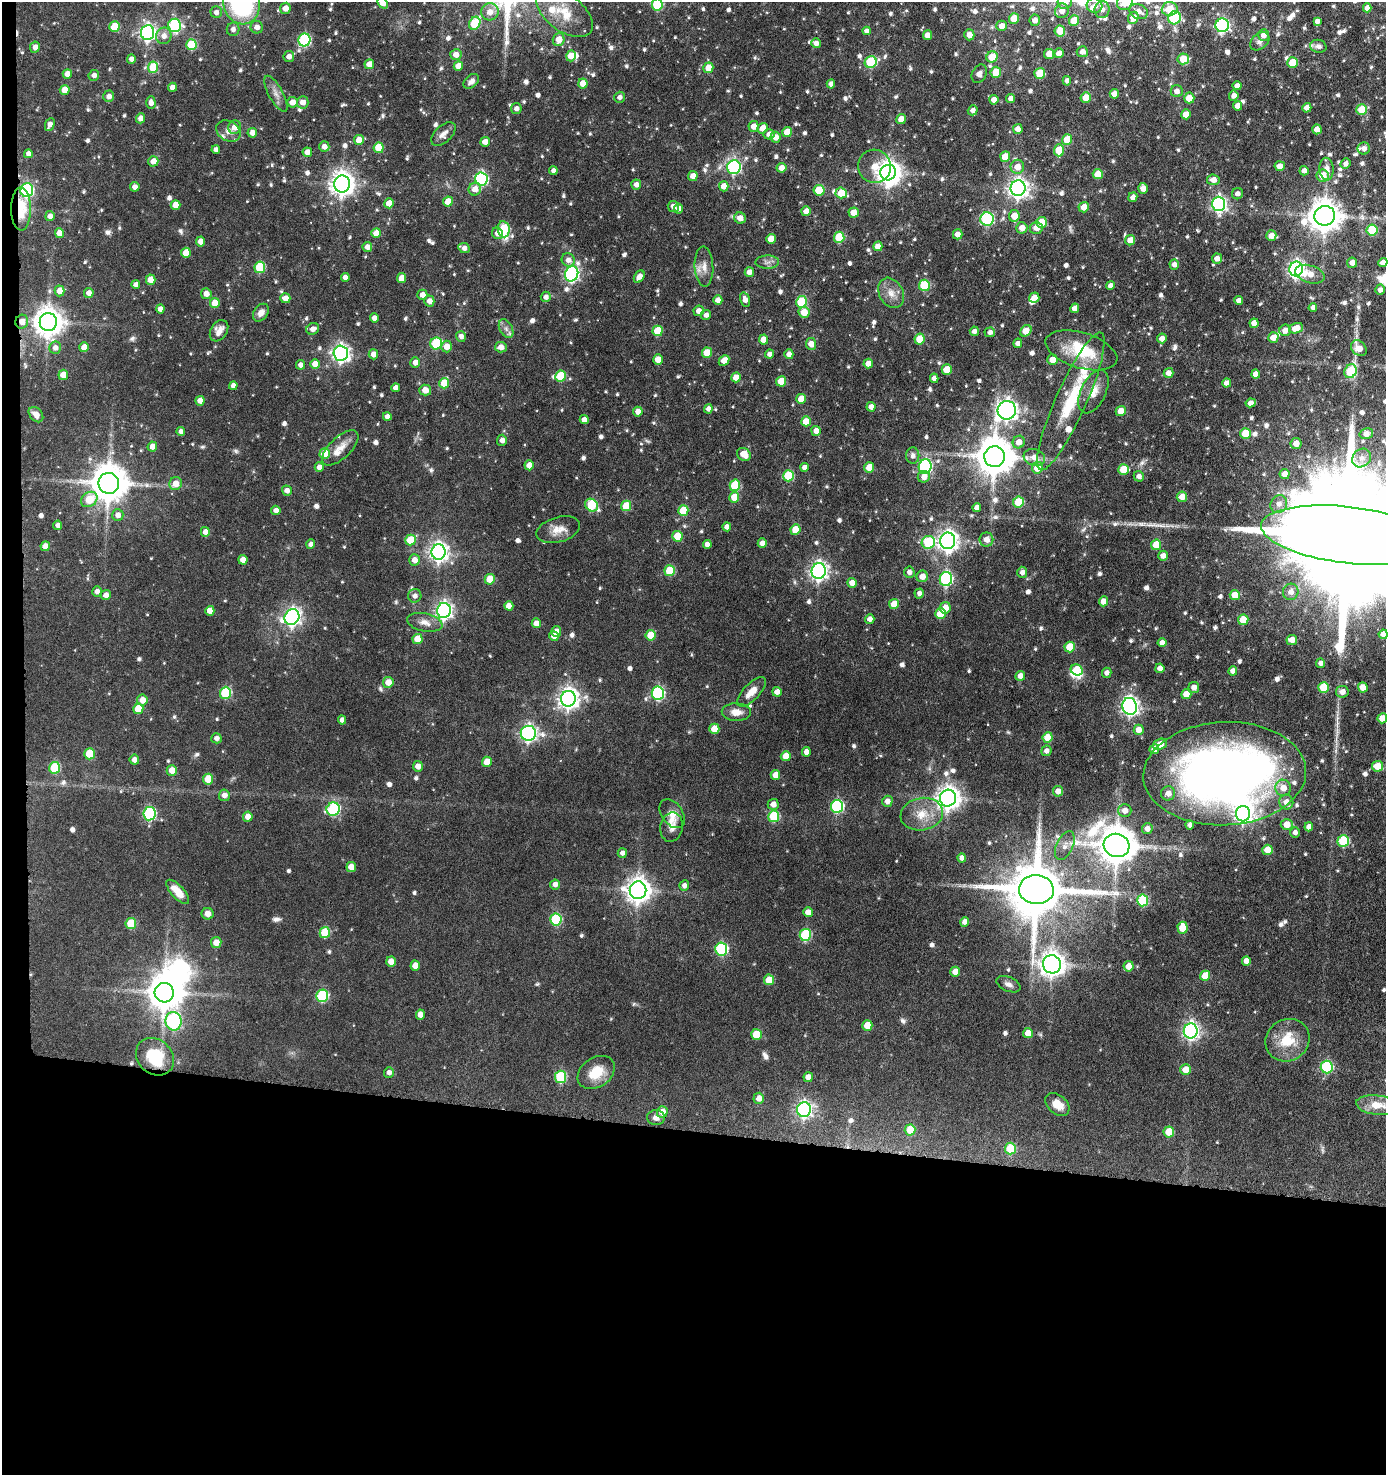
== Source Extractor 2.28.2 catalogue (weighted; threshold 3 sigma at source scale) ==
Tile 7 of 3 x 3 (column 1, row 3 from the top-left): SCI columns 191-1574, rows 3-1475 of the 4445 x 4424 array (HDU 1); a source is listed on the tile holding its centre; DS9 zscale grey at full resolution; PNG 1388 x 1477 px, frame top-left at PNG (2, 2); each listed source drawn as its Kron ellipse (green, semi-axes under 4 px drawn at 4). Shown black and unused: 24% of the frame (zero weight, under 4 of 8 exposures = <1% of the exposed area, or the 3 px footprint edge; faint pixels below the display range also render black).
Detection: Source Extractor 2.28.2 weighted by HDU 2 'WHT'; one run over the whole footprint, this tile lists its part. Background 0.0911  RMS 0.0037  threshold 0.0149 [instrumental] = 3 sigma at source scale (4.09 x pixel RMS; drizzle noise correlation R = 1.36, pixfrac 0.8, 0.05/0.05 arcsec/px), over >= 5 px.
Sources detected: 896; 1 too faint to see at this stretch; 3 inside a brighter object's white glare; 1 cosmic-ray / hot-pixel residue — neither listed nor drawn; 20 inside a brighter listed object's ellipse — not listed separately; of the other 871, all 500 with FLUX_AUTO >= 1.43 (the completeness limit of this list) listed and drawn (371 fainter detections not listed), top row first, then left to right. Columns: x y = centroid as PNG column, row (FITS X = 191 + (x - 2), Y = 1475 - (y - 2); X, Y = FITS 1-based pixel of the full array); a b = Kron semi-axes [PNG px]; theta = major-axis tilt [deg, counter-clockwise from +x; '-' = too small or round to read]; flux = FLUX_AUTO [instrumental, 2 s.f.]
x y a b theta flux
1065 2 7 7 - 3
1125 2 8 7 - 4.3
383 3 6 4 -50 3
242 4 21 18 -72 46
657 5 6 5 - 24
1094 6 8 7 - 2
285 8 5 5 - 3.2
1367 8 4 4 - 1.9
1170 9 8 7 - 7.1
1102 10 8 7 - 2.1
1062 11 7 7 - 2.6
216 12 6 5 - 1.6
490 12 9 8 - 3.1
1139 12 9 7 -20 2.7
565 13 32 18 -36 11
1133 18 6 5 - 4.5
1174 18 6 6 - 19
1014 19 5 5 - 5.9
1035 20 5 5 - 2.4
1074 21 5 5 - 7.2
1317 21 4 4 - 1.5
475 23 7 5 63 17
175 25 7 6 - 40
1222 25 7 6 - 57
1002 26 5 5 - 2.8
114 27 5 5 - 8.5
257 27 6 6 - 2.1
233 29 7 6 - 1.7
866 31 4 4 - 1.5
1060 31 5 5 - 5.4
148 33 7 6 - 110
927 35 5 4 - 3.2
969 35 5 5 - 2.6
1263 35 6 5 - 2
164 36 8 7 - 2.3
559 39 7 6 - 4.4
304 40 6 6 - 42
1260 41 11 7 41 1.5
816 43 5 5 - 1.8
191 45 5 5 - 15
1318 46 8 6 -13 1.6
35 47 5 5 - 2
1082 52 5 5 - 1.9
1059 53 5 4 - 2.3
1049 54 5 5 - 4.7
456 55 5 5 - 2.8
571 56 5 4 - 4.8
289 57 5 5 - 2
992 57 6 5 - 6.4
131 59 4 4 - 1.7
1183 59 6 5 - 6.3
871 62 6 5 - 21
1292 62 5 5 - 6.9
369 64 5 4 - 3.4
458 66 5 4 - 3.7
153 67 5 5 - 11
708 68 5 5 - 4.8
996 72 5 5 - 5.6
1040 73 5 5 - 9
67 74 5 4 - 3.3
979 74 10 7 62 1.7
94 75 5 5 - 1.6
471 81 9 6 41 1.6
1067 81 5 4 - 1.6
583 83 5 4 - 5.7
831 84 4 4 - 1.9
1237 85 5 4 - 1.5
172 87 4 4 - 2.2
65 90 5 5 - 4.8
1177 91 6 6 - 1.9
276 94 20 7 -61 2.5
1114 94 5 4 - 2.5
109 96 6 5 - 1.9
1234 96 5 5 - 1.7
619 97 5 5 - 1.5
1011 98 4 4 - 2.2
1086 98 5 5 - 4.9
1189 98 5 5 - 4.3
994 100 4 4 - 2.6
292 102 5 5 - 3.3
303 102 6 6 - 2.7
151 103 6 4 -89 1.9
1238 106 5 4 - 2.8
516 108 5 5 - 1.5
1307 108 5 4 - 2.2
973 110 5 4 - 1.7
1362 110 5 5 - 7.9
1186 114 5 5 - 4
141 118 5 4 - 2.3
901 119 5 4 - 3.3
50 124 7 4 66 1.9
753 126 5 5 - 3.1
235 127 7 6 - 2.7
763 128 5 5 - 3.7
1018 129 5 4 - 2.3
1317 129 5 5 - 3.9
228 131 13 10 -32 2.3
787 132 5 5 - 5.1
252 133 5 5 - 2.8
443 134 15 8 44 2.4
769 134 5 5 - 1.9
776 137 5 5 - 2.5
359 140 5 5 - 3.7
1067 140 5 5 - 9.4
485 142 5 4 - 2.7
324 147 5 5 - 2
379 148 5 5 - 11
1364 148 6 6 - 1.7
216 150 4 4 - 1.8
1059 150 6 5 - 7.6
307 152 5 4 - 2.4
28 154 4 4 - 1.8
1005 157 5 5 - 5.4
153 161 5 5 - 3.4
1346 164 5 5 - 1.5
875 166 17 16 - 7
1280 166 5 5 - 2.3
734 167 7 6 - 51
1017 167 7 7 - 3.4
781 168 5 5 - 2.9
1327 169 11 7 -86 2.5
553 171 4 4 - 1.6
1304 171 5 4 - 1.7
888 173 8 7 - 270
1098 174 5 5 - 6.4
693 176 5 4 - 3.5
1323 176 6 6 - 5.2
481 179 6 6 - 52
1213 180 6 5 - 2.8
342 184 8 8 - 310
636 185 5 5 - 2
724 186 5 5 - 3.4
135 187 5 4 - 2
1018 188 8 7 - 180
1143 188 5 4 - 3
475 189 6 6 - 3.5
27 190 7 6 - 50
819 190 5 5 - 11
841 193 6 5 - 9.1
1237 194 5 5 - 1.5
1133 197 5 4 - 1.8
448 201 5 5 - 5
389 203 5 4 - 4.2
1219 204 7 6 - 93
175 205 5 5 - 5.2
673 206 5 5 - 1.9
1084 207 5 5 - 4.2
21 209 21 10 -90 10
678 209 5 4 - 1.6
806 211 5 5 - 3.6
854 212 5 5 - 4.4
50 216 5 4 - 2
1014 216 6 5 - 3.9
1325 216 10 9 - 610
740 218 6 5 - 2.9
987 219 7 6 - 38
1041 222 5 5 - 8.1
1022 228 5 5 - 3.4
1036 228 6 6 - 2.4
504 229 8 6 -82 20
1372 230 5 5 - 15
59 233 5 4 - 3.5
376 233 5 4 - 4.6
497 233 6 5 - 2.2
958 234 5 5 - 2.5
1271 236 5 5 - 3.2
839 237 5 5 - 16
771 239 5 4 - 5
1130 240 5 5 - 3.8
201 241 5 4 - 2.8
878 246 5 4 - 3.4
367 247 5 4 - 2.3
464 248 6 5 - 1.8
186 253 5 5 - 5.3
1217 258 5 5 - 2.2
568 260 7 6 - 1.9
767 262 11 6 2 1.6
1352 263 5 5 - 2.4
1383 263 4 4 - 2.5
1174 265 5 4 - 1.8
260 267 6 5 - 19
704 267 20 9 -87 3.3
1296 269 7 6 - 120
749 272 5 5 - 2.2
572 274 8 6 67 86
1310 274 15 8 -17 4.2
345 277 4 4 - 2
639 277 7 4 56 2.5
402 278 5 4 - 3.7
151 280 5 5 - 4.9
136 285 4 4 - 1.8
924 285 6 5 - 16
1110 286 4 4 - 2
1380 290 5 5 - 1.5
60 291 5 5 - 3.3
89 293 5 5 - 2.3
891 293 16 12 -61 3.7
206 294 5 5 - 2.6
422 295 5 5 - 2.1
546 297 5 5 - 1.5
285 298 5 5 - 3.2
1034 298 5 5 - 3.2
745 299 7 5 -74 2
718 300 5 4 - 2.6
429 301 5 5 - 2.2
1239 301 4 4 - 1.9
801 302 6 5 - 20
215 303 5 5 - 6.4
1075 308 5 4 - 2.4
1313 308 4 4 - 1.6
160 309 4 4 - 2.1
699 311 5 5 - 2.4
804 312 5 5 - 4.6
261 313 10 7 55 2.2
706 315 5 4 - 1.8
374 318 4 4 - 2.2
22 322 7 6 - 2.6
48 322 9 8 - 470
1254 323 5 4 - 2.9
1296 328 7 5 19 4.1
313 329 6 5 - 2
506 329 10 6 -63 1.5
1285 330 6 5 - 2.7
219 331 11 8 58 2.8
657 331 5 5 - 10
974 331 5 4 - 1.6
1026 331 6 5 - 5.5
990 332 5 5 - 1.6
461 336 5 5 - 1.5
1273 337 5 5 - 4.4
1162 338 5 5 - 2.6
920 339 5 5 - 8.9
764 340 5 4 - 3.8
436 343 6 5 - 22
1018 343 5 4 - 1.6
811 344 6 5 - 3.1
84 347 5 4 - 3.6
446 347 6 5 - 3.2
501 347 6 5 - 2.5
55 348 6 6 - 1.8
1359 348 9 6 -49 4
1081 350 37 17 -17 17
341 353 7 7 - 130
707 353 5 5 - 6.7
373 354 5 5 - 2.3
769 354 4 4 - 1.5
789 354 5 4 - 2.8
658 360 5 5 - 4.6
724 360 6 4 46 3.3
1052 360 5 5 - 3.9
415 362 5 4 - 2
868 363 5 4 - 3.1
315 364 5 4 - 3.2
300 365 5 4 - 1.8
947 369 5 5 - 6.5
1350 371 7 6 - 19
1168 373 5 5 - 2.4
1256 374 4 4 - 2.6
63 375 5 5 - 4
561 376 5 5 - 13
736 377 5 4 - 3.9
934 378 5 4 - 1.6
781 381 5 5 - 7.7
444 383 5 5 - 9.2
1227 383 4 4 - 2.2
233 386 4 4 - 1.8
396 388 4 4 - 2.4
425 390 6 5 - 3.4
1093 392 23 12 64 5
801 399 5 5 - 5.3
200 401 5 4 - 3
1071 401 75 15 66 22
1251 403 5 4 - 2
871 407 5 4 - 2
708 409 4 4 - 1.7
1007 410 9 9 - 170
1121 411 5 5 - 4.5
638 412 5 4 - 2.8
36 415 9 6 -49 2.3
387 417 4 4 - 1.6
584 419 4 4 - 2.5
806 421 5 5 - 4.6
181 431 4 4 - 1.6
816 431 5 5 - 2.6
1245 433 5 5 - 9.7
1366 434 7 5 14 2.7
502 440 5 5 - 1.9
1019 442 6 6 - 2.9
1296 444 6 5 - 3
152 447 5 5 - 2.7
340 448 23 10 44 4.3
325 454 5 5 - 8.2
744 454 7 6 - 4.3
913 456 8 6 -87 1.6
995 457 10 10 - 1000
1034 457 11 8 -18 3.1
1362 458 10 8 43 2.3
529 465 5 4 - 3.8
319 467 5 4 - 2.1
805 467 4 4 - 1.9
869 467 5 5 - 5.9
925 467 7 6 - 62
1037 468 6 5 - 6.7
1123 469 5 5 - 7.7
1285 474 5 5 - 3
788 476 5 5 - 19
1139 476 5 5 - 1.8
924 477 6 5 - 2.4
109 483 10 10 - 880
176 484 6 6 - 3.9
735 485 6 5 - 17
287 491 5 5 - 1.9
734 497 5 5 - 6
1182 497 5 5 - 3.8
89 499 9 7 36 8.2
1018 502 5 5 - 11
1279 504 9 8 - 2.3
591 505 7 6 - 18
626 506 5 5 - 10
977 507 4 4 - 2.4
276 510 4 4 - 1.8
683 511 5 5 - 9.1
118 515 6 5 - 2.1
58 525 5 4 - 1.7
727 527 4 4 - 1.9
558 530 22 12 16 4.5
795 530 5 5 - 6.6
205 532 5 4 - 2.8
1348 535 88 28 -7 32000
677 536 5 5 - 6.9
410 540 5 5 - 9.7
986 540 7 7 - 2.8
948 541 8 7 - 200
928 542 7 6 - 23
762 543 4 4 - 2.2
311 544 4 4 - 1.6
707 544 4 4 - 1.8
1156 545 5 5 - 7.1
45 546 5 4 - 2.9
439 552 7 7 - 170
1163 556 5 5 - 2.4
243 560 4 4 - 3
414 560 5 5 - 2.7
670 571 5 5 - 12
819 571 8 7 - 140
909 572 5 5 - 1.7
1022 572 5 5 - 1.8
922 576 6 5 - 3.2
490 579 5 5 - 6.5
946 579 7 6 - 45
852 583 5 5 - 3.2
97 591 5 4 - 1.6
1291 592 8 7 - 2.5
919 593 5 4 - 1.7
106 595 5 5 - 2.4
1235 595 5 5 - 5.9
415 596 7 6 - 1.8
1103 601 5 4 - 3.1
894 604 5 5 - 6.2
509 606 4 4 - 2.6
945 608 6 5 - 3.8
444 610 7 7 - 110
210 611 5 4 - 4.1
941 614 5 5 - 10
292 617 8 7 - 130
870 619 5 4 - 1.9
1243 620 5 5 - 8.4
425 622 18 9 -12 3.2
536 623 5 4 - 3.3
556 631 5 5 - 2.5
1383 634 5 4 - 2.6
651 635 5 5 - 7.3
554 636 5 4 - 3
417 639 5 5 - 5.6
1292 640 5 5 - 3.3
1162 643 4 4 - 2.3
1070 647 5 5 - 9.6
1321 663 4 4 - 1.4
1160 668 5 4 - 2.6
1077 670 6 5 - 8.8
1233 671 4 4 - 2.1
1107 673 5 4 - 1.5
1020 676 5 5 - 2.5
388 682 5 5 - 4
1194 687 5 5 - 2.1
1324 687 5 5 - 12
1363 687 5 5 - 3.8
751 692 19 8 46 3.8
777 692 5 4 - 2.3
1342 692 6 6 - 2.6
225 693 6 5 - 22
658 693 6 6 - 44
1186 694 5 5 - 5
568 699 8 7 - 210
142 700 5 5 - 3.6
1130 706 8 7 - 130
138 709 5 5 - 7.5
736 712 14 9 -1 3.3
1382 718 5 5 - 4.3
342 720 4 4 - 1.6
714 729 5 5 - 5.8
1139 730 5 5 - 3
528 733 7 7 - 110
1048 737 5 5 - 6.4
216 738 5 5 - 1.6
1160 744 7 5 22 3.8
1154 749 5 5 - 3
1046 751 5 5 - 1.7
806 752 4 4 - 2.6
89 754 5 5 - 11
786 756 5 5 - 5.1
134 760 5 5 - 2.1
487 762 5 5 - 4.6
418 766 5 5 - 2.8
1378 766 5 5 - 6.3
55 768 6 5 - 20
172 770 5 5 - 4.5
1225 774 81 51 3 300
775 775 5 4 - 3.8
208 779 5 5 - 7.8
1283 788 8 7 - 3.5
1058 791 5 5 - 2.7
1168 793 7 7 - 2.6
224 795 6 5 - 1.9
948 798 8 8 - 290
887 801 5 5 - 2.4
1286 802 7 7 - 3.3
773 804 5 5 - 2.5
837 806 6 6 - 43
333 809 7 6 - 39
1125 811 6 6 - 2.6
149 814 6 6 - 39
672 814 16 10 -54 3.2
922 814 21 16 10 7.5
1243 814 8 7 - 150
774 816 6 5 - 19
248 817 5 4 - 3.4
1287 824 6 5 - 4.7
1190 825 4 4 - 1.6
672 827 15 11 79 2.7
1309 827 4 4 - 2.1
1147 829 5 5 - 2.3
1295 832 5 5 - 1.6
1343 841 6 5 - 21
1116 845 13 11 -16 990
1065 846 15 8 65 2.6
1267 850 5 5 - 5.5
622 853 5 4 - 1.5
962 858 4 4 - 2
351 867 5 5 - 3.7
555 884 5 5 - 1.8
684 886 5 4 - 1.6
638 890 9 8 - 310
1036 890 17 14 -3 2800
178 892 15 6 -48 4.8
1143 900 6 5 - 19
808 912 5 4 - 3.1
208 914 6 5 - 1.9
556 919 6 5 - 23
965 922 5 4 - 2.1
131 924 5 5 - 12
1182 928 6 5 - 7.2
325 933 5 5 - 15
805 935 6 5 - 24
216 943 5 5 - 3.4
721 949 6 6 - 38
1246 961 5 4 - 2.8
391 962 5 5 - 3.5
1052 964 9 9 - 320
415 966 5 4 - 3.9
1129 966 5 5 - 3.5
955 972 5 5 - 3.9
1205 976 5 5 - 7.7
769 980 5 5 - 6.5
1008 984 13 7 -23 1.6
164 993 10 9 - 740
322 996 6 5 - 29
420 1015 5 4 - 2.8
174 1021 9 8 - 68
867 1025 5 5 - 5.6
1191 1031 7 7 - 110
1028 1033 5 5 - 3.9
756 1034 5 5 - 8
1287 1040 23 20 34 11
155 1057 20 17 -43 15
1327 1067 6 6 - 29
1185 1070 5 5 - 4.1
596 1072 20 14 35 8.2
389 1073 5 5 - 1.4
561 1077 6 5 - 22
808 1077 5 4 - 2.7
759 1098 5 5 - 2.6
1057 1104 14 9 -41 4.8
1377 1105 21 9 -6 5.5
804 1109 7 7 - 90
662 1112 6 5 - 3.3
656 1118 9 7 -3 1.8
910 1130 5 5 - 8.4
1169 1132 5 5 - 8.4
1010 1148 6 5 - 13
Overlapping masked pixels (flux is a lower limit): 3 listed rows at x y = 27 190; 21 209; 22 322
Isophote crosses this tile's border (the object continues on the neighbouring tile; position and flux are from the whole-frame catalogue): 8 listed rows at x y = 1065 2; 1125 2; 383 3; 242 4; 657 5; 1383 263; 1348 535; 1383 634